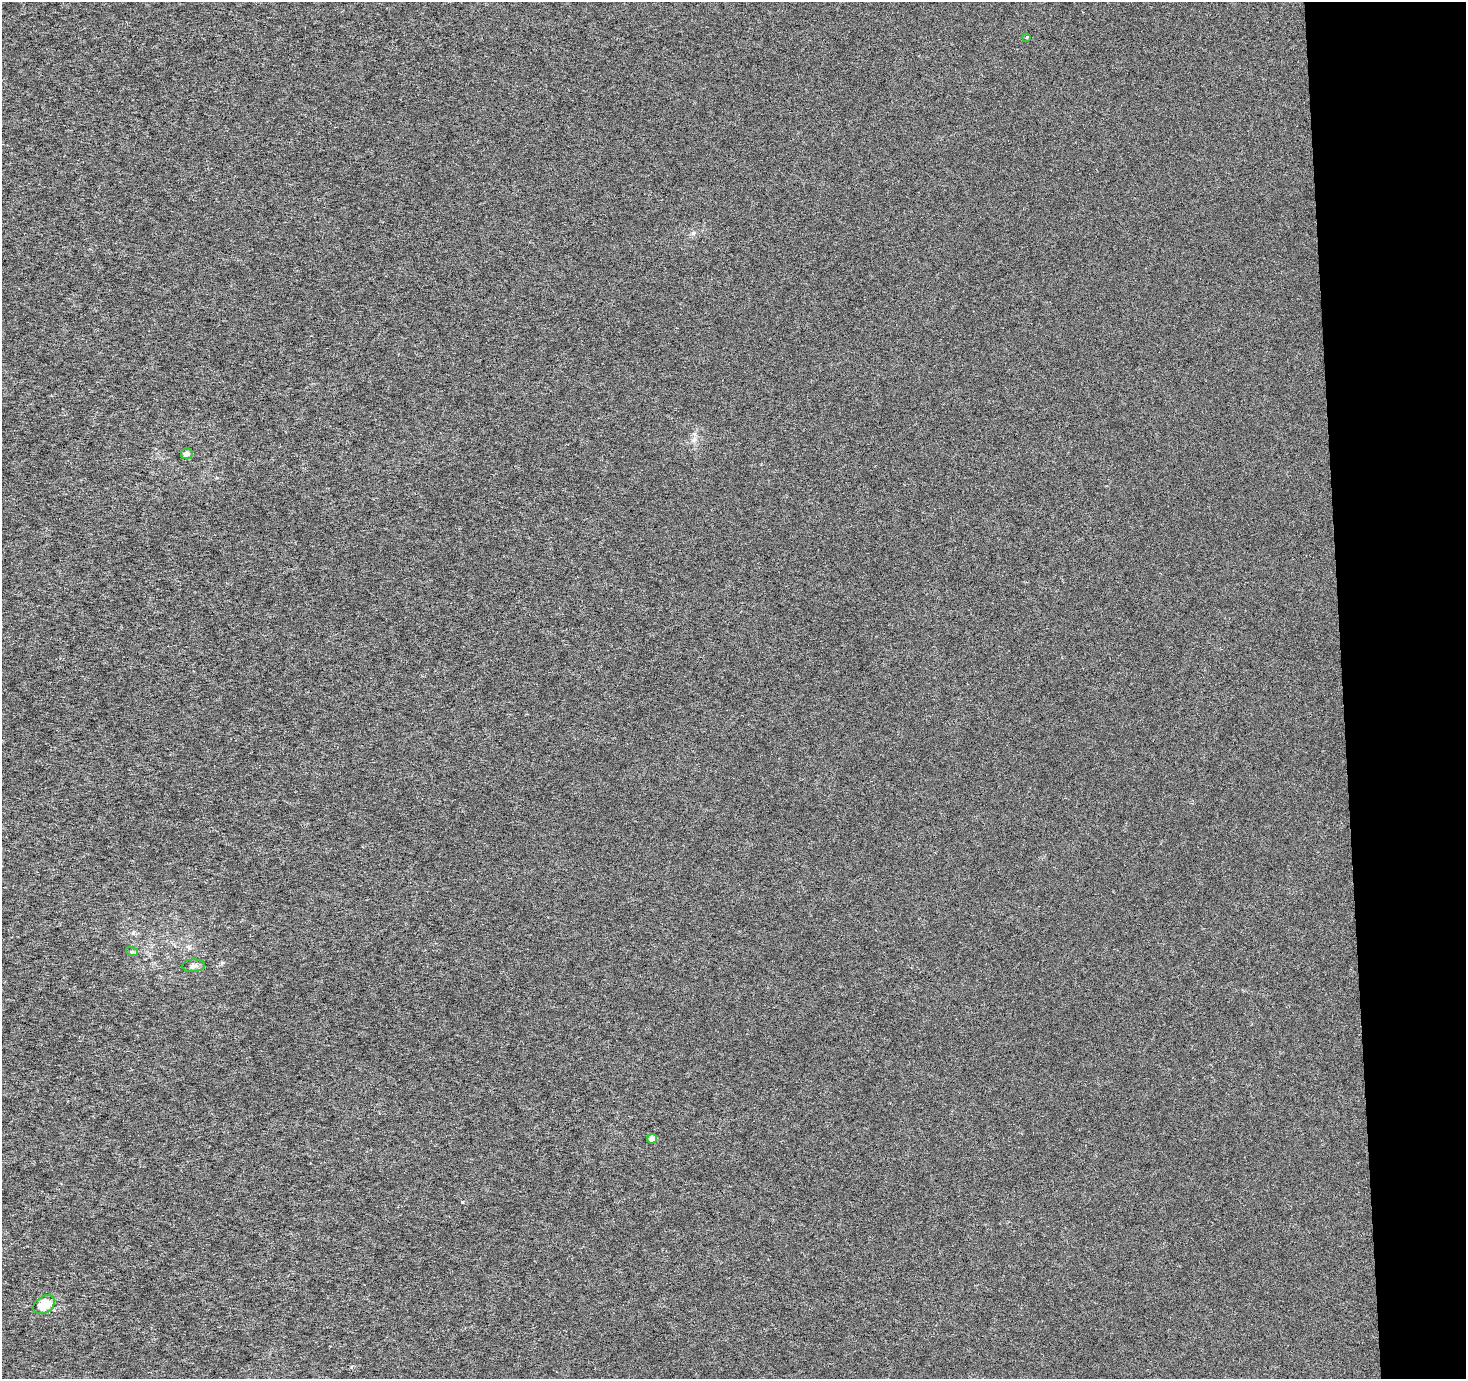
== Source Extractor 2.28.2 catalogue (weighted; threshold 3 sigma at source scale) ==
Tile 6 of 3 x 3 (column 3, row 2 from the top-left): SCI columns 2929-4392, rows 1378-2754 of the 4393 x 4131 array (HDU 1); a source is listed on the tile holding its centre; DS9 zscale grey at full resolution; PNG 1468 x 1381 px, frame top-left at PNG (2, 2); each listed source drawn as its Kron ellipse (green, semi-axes under 4 px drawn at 4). Shown black and unused: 8% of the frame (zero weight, under 3 of 6 exposures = <1% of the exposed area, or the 3 px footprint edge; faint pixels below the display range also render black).
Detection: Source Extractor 2.28.2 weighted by HDU 2 'WHT'; one run over the whole footprint, this tile lists its part. Background -1.50e-04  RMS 0.0016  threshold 0.00659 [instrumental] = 3 sigma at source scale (4.09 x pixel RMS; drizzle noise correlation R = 1.36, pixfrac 0.8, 0.0396/0.0396 arcsec/px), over >= 5 px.
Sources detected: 6; all 6 listed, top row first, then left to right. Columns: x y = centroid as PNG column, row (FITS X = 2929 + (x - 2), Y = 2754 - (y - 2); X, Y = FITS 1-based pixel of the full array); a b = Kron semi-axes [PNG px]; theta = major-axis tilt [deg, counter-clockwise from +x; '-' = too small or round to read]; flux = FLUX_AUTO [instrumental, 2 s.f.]
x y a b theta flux
1027 37 4 3 - 0.13
187 454 6 5 - 0.81
132 952 6 4 -17 0.2
193 966 11 6 3 0.52
652 1139 5 5 - 0.9
44 1305 11 8 34 3.3